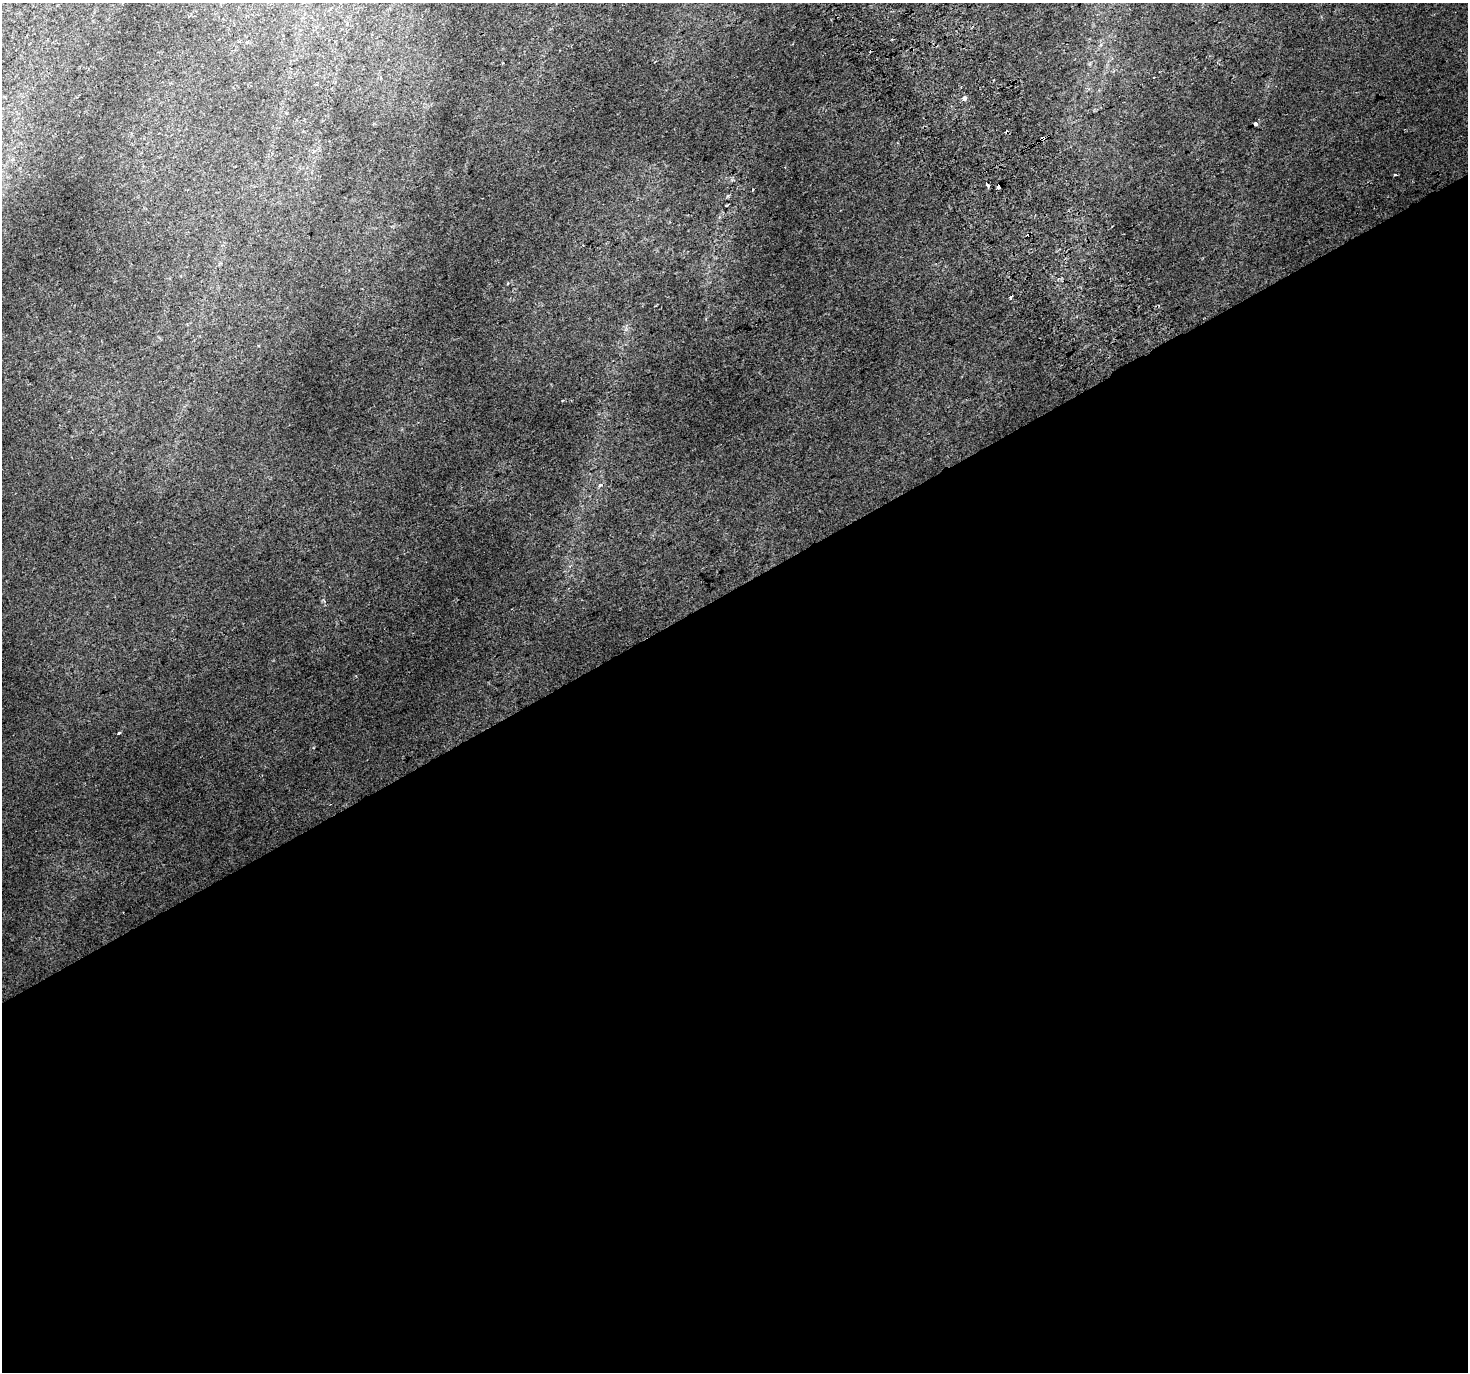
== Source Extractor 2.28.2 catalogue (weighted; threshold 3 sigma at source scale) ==
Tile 15 of 4 x 4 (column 3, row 4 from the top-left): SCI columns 2975-4440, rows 199-1568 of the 5943 x 5816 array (HDU 1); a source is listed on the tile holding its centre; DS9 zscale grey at full resolution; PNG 1470 x 1374 px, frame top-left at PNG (2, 3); no overlay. Shown black and unused: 57% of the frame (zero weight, under 2 of 3 exposures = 3% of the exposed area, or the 3 px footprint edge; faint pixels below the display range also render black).
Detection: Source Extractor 2.28.2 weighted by HDU 2 'WHT'; one run over the whole footprint, this tile lists its part. Background 0.0214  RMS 0.0069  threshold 0.0309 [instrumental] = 3 sigma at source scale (4.5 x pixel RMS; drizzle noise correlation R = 1.50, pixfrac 1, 0.0396/0.0396 arcsec/px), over >= 5 px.
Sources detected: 14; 4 cosmic-ray / hot-pixel residue — not listed; the other 10 listed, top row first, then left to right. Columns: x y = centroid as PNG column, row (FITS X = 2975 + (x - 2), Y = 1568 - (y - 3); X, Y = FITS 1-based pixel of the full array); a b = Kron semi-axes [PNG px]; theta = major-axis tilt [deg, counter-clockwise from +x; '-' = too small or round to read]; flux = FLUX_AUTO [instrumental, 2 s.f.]
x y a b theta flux
892 39 3 2 - 1.8
964 98 4 3 - 6.7
1255 124 4 3 - 8
1042 138 4 3 - 5.8
1396 175 3 3 - 3.4
987 184 4 3 - 3.9
998 187 4 3 - 5.2
1010 297 4 3 - 1.9
600 485 5 4 - 1.6
119 733 4 3 - 4.1
Overlapping masked pixels (flux is a lower limit): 2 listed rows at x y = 1042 138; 998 187